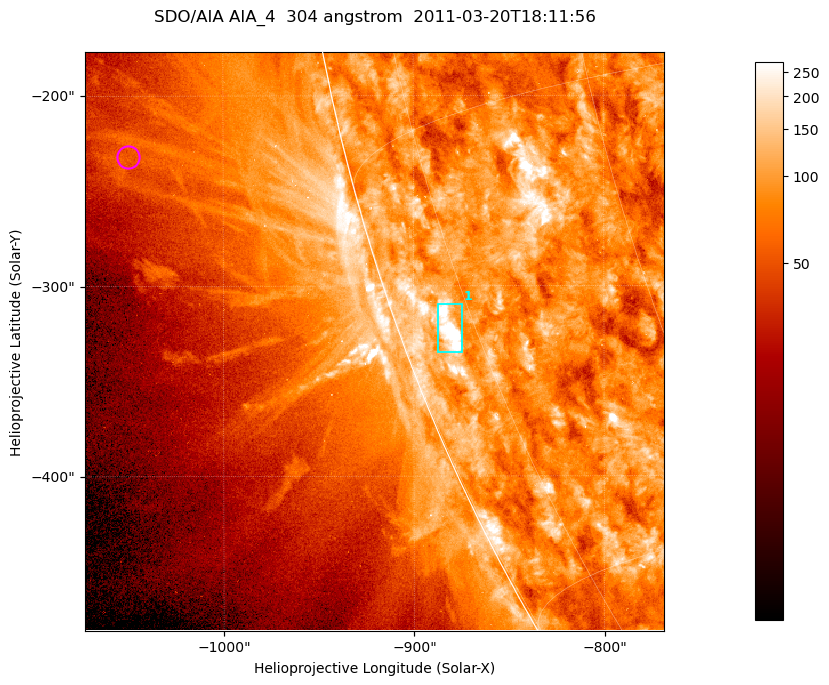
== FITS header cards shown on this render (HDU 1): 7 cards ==
TELESCOP= 'SDO/AIA '           / For AIA: SDO/AIA
INSTRUME= 'AIA_4   '           / For AIA: AIA_ATA1, AIA_ATA2, AIA_ATA3 or AIA_AT
WAVELNTH=                  304 / [angstrom] Wavelength
WAVEUNIT= 'angstrom'           / Wavelength unit: angstrom
DATE-OBS= '2011-03-20T18:11:56.123' / [ISO] Date when observation started; ISO 8
CTYPE1  = 'HPLN-TAN'           / CTYPE1; Typically HPLN
CTYPE2  = 'HPLT-TAN'           / CTYPE2; Typically HPLT

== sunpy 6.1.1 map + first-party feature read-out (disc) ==
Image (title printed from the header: SDO/AIA AIA_4  304 angstrom  2011-03-20T18:11:56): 507 x 507 px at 0.6 arcsec/px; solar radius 964 arcsec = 1606 px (partial field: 1.4% of the solar disc is inside the frame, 44% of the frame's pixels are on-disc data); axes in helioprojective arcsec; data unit not stated in the header (colour bar unlabelled)
Orientation: roll -0.132 deg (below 1 deg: not rotated)
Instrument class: DISC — disc imager (sunpy class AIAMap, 304 A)
Bright regions (active regions / flare kernels): reference = the on-disc median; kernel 5 px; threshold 5 sigma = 152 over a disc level ~84.8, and >= 1.15x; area >= 257 px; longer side >= 6 px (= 3.6 arcsec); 1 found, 1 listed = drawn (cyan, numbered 1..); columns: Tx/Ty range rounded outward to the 2 arcsec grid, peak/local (2 s.f.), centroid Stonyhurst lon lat
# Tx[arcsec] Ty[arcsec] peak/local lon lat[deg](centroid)
1 -888..-874 -336..-308 7.2 -78 -21
Off-limb structures (1.02-1.3 R_sun): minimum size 128 px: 10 found; the strongest spans PA ~100..105 deg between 1.08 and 1.14 R_sun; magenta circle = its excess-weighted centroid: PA ~100 deg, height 1.12 R_sun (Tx ~-1050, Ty ~-232 arcsec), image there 1.7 x the reference